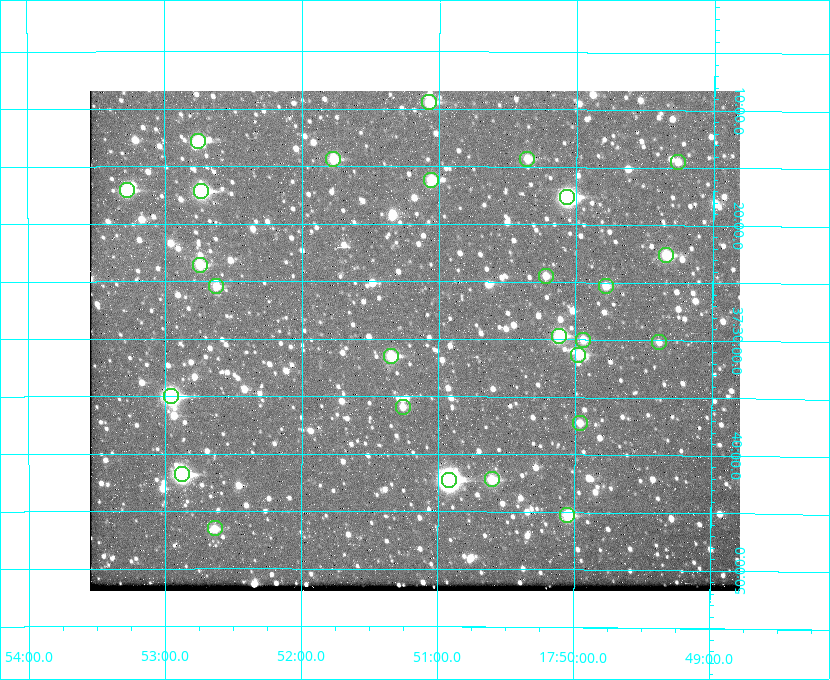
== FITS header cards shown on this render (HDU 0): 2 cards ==
NAXIS1  =                  650 / Width of table row in bytes
NAXIS2  =                  500 / Number of rows in table

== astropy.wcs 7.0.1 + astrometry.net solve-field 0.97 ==
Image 650 x 500 px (HDU 0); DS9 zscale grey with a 90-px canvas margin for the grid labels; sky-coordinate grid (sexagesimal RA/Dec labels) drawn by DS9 from the SOLVED WCS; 27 Tycho-2 reference stars matched to detected sources circled (green)
Header WCS: none
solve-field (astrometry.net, Tycho-2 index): SOLVED blind (the file carries no WCS)
Solved WCS: RA---TAN-SIP/DEC--TAN-SIP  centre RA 17:51:10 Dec +37:30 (267.79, +37.50 deg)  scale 5.22 arcsec/px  FOV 56.5' x 43.5'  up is +180 deg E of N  parity flipped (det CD > 0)
(file carries no celestial WCS; the grid is the blind solution)
Tycho-2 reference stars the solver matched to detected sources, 27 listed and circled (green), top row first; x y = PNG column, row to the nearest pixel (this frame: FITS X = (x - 90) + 1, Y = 500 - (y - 91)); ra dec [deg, ICRS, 3 dp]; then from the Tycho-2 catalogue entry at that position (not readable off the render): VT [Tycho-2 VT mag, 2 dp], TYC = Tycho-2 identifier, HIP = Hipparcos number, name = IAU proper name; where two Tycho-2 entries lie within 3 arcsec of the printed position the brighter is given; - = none
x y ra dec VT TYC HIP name
429 102 267.768 +37.157 9.98 2620-745-1 - -
198 141 268.189 +37.213 9.71 2620-542-1 - -
333 159 267.943 +37.240 10.39 2620-505-1 - -
527 159 267.589 +37.238 11.09 2619-212-1 - -
678 162 267.316 +37.242 12.03 2619-611-1 - -
431 180 267.764 +37.270 10.17 2620-784-1 - -
127 190 268.319 +37.285 9.88 2620-536-1 - -
201 191 268.183 +37.286 8.98 2620-786-1 87506 -
567 197 267.517 +37.293 8.96 2619-379-1 - -
666 255 267.335 +37.377 10.60 2619-634-1 - -
200 265 268.186 +37.393 10.44 2620-175-1 - -
546 276 267.555 +37.408 11.50 2619-358-1 - -
216 286 268.156 +37.424 11.25 2620-712-1 - -
606 286 267.445 +37.422 11.17 2619-451-1 - -
559 336 267.531 +37.495 10.07 2619-274-1 - -
583 340 267.485 +37.500 11.33 2619-40-1 - -
659 342 267.347 +37.503 12.15 3088-638-1 - -
578 355 267.494 +37.522 10.35 3088-270-1 - -
391 356 267.836 +37.525 9.96 3089-889-1 - -
171 396 268.239 +37.584 8.64 3089-755-1 - -
403 407 267.815 +37.598 11.54 3089-1081-1 - -
580 423 267.491 +37.621 11.40 3088-1284-1 - -
182 474 268.219 +37.697 8.93 3089-671-1 - -
492 479 267.652 +37.703 11.04 3089-693-1 - -
449 480 267.730 +37.705 8.13 3089-1203-1 87349 -
567 515 267.512 +37.755 10.10 3089-2332-1 - -
215 528 268.159 +37.775 11.22 3089-2245-1 - -